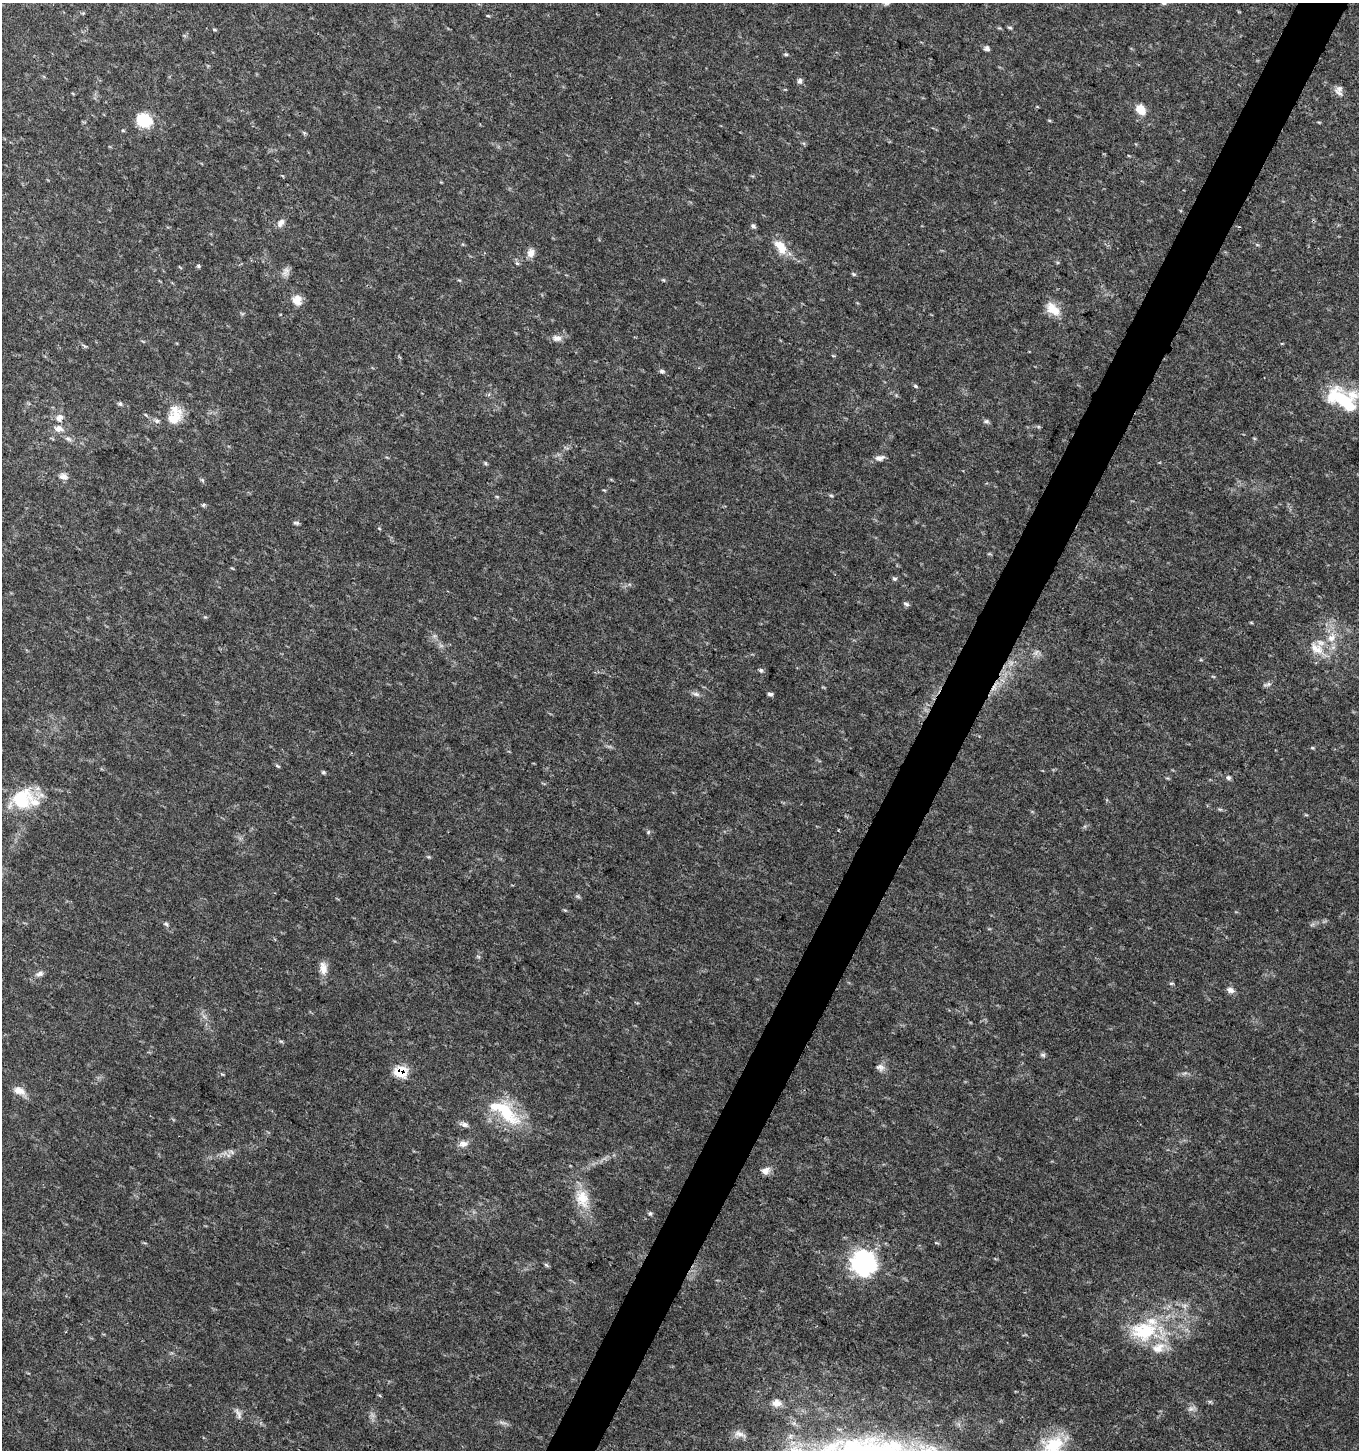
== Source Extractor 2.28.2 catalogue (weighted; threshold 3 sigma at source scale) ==
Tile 10 of 4 x 4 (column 2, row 3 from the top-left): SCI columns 1626-2982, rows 1453-2900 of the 5899 x 5808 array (HDU 1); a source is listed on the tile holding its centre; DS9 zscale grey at full resolution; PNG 1361 x 1452 px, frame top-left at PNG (2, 3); no overlay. Shown black and unused: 4% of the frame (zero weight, under 3 of 4 exposures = <1% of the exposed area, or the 3 px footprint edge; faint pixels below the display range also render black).
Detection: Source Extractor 2.28.2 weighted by HDU 2 'WHT'; one run over the whole footprint, this tile lists its part. Background 0.0293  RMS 0.0033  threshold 0.015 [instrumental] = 3 sigma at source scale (4.5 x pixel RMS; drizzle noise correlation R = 1.50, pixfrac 1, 0.0396/0.0396 arcsec/px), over >= 5 px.
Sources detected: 85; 1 too faint to see at this stretch — not listed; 3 inside a brighter listed object's ellipse — not listed separately; the other 81 listed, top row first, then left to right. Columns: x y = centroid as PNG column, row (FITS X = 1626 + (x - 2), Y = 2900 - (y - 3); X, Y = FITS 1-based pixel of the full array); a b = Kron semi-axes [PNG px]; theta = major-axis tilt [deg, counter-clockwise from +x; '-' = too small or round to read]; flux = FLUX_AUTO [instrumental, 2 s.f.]
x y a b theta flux
886 3 11 5 -18 0.96
488 16 5 3 - 0.33
1010 28 6 4 -16 0.49
214 29 6 3 -20 0.35
987 49 7 6 - 0.98
786 54 5 4 - 0.41
800 81 7 6 - 1
1339 89 10 8 14 1.6
1141 110 11 9 -56 4.6
144 120 15 13 -32 11
123 131 5 3 - 0.34
282 176 4 3 - 0.37
280 223 12 8 50 1.7
753 226 6 5 - 0.71
780 247 21 11 -54 5.8
531 253 10 8 75 2.3
198 266 6 4 -67 0.52
286 271 12 9 64 1.7
854 274 6 5 - 0.47
663 280 6 4 -33 0.37
297 300 12 10 -83 3.8
1053 309 21 12 -43 5.1
557 338 14 8 -10 1.9
662 371 7 5 -17 0.75
915 386 6 4 -28 0.49
1342 398 41 23 -24 20
120 404 6 5 - 0.56
175 415 25 17 74 7.1
59 418 9 7 58 2.2
986 421 7 5 2 0.7
59 429 13 9 -1 2.5
68 439 10 6 -29 1.2
880 458 12 7 10 1.6
485 463 6 3 -71 0.43
63 476 11 8 -14 1.8
831 495 6 4 -20 0.4
497 497 6 3 -19 0.34
203 505 5 4 - 0.49
296 523 8 4 -12 0.6
894 579 6 5 - 0.6
906 604 8 4 -25 0.65
1331 638 14 11 53 4.3
1317 649 24 14 -34 6.4
1036 652 10 5 67 0.99
761 670 6 5 - 0.62
1267 684 11 4 26 0.82
696 694 12 6 -16 1.1
770 694 7 4 -7 0.73
1312 748 5 4 - 0.37
277 766 8 3 -28 0.44
323 772 6 4 20 0.46
1228 778 6 6 - 0.77
22 799 30 25 30 16
578 896 8 3 -19 0.51
166 924 6 5 - 0.6
478 956 6 4 -20 0.43
323 968 18 10 -84 3
39 974 11 7 15 1.2
1171 983 7 3 8 0.41
1230 990 10 7 -24 1.5
1043 1055 8 5 -15 0.69
880 1067 11 9 -17 1.6
400 1072 8 8 - 13
222 1074 6 3 -18 0.34
19 1091 16 9 -21 2.9
505 1111 53 19 -37 18
464 1124 12 6 -17 1.3
463 1144 13 9 9 2
231 1152 8 4 -45 0.7
765 1171 11 8 30 2
582 1199 27 18 -76 8.3
650 1214 6 5 - 0.57
864 1263 25 23 -53 42
546 1265 8 4 -37 0.5
1144 1331 39 27 5 22
777 1403 13 10 -4 2.5
1191 1409 9 4 8 0.95
238 1414 18 5 -69 1.4
503 1423 13 3 -15 0.86
739 1434 18 7 -15 2
1053 1446 38 21 46 15
Overlapping masked pixels (flux is a lower limit): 1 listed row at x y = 400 1072
Isophote crosses this tile's border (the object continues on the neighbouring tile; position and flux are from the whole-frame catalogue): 2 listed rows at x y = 886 3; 1053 1446
Unlisted compact peaks at least as high as the median listed source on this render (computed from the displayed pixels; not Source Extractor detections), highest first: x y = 648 832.